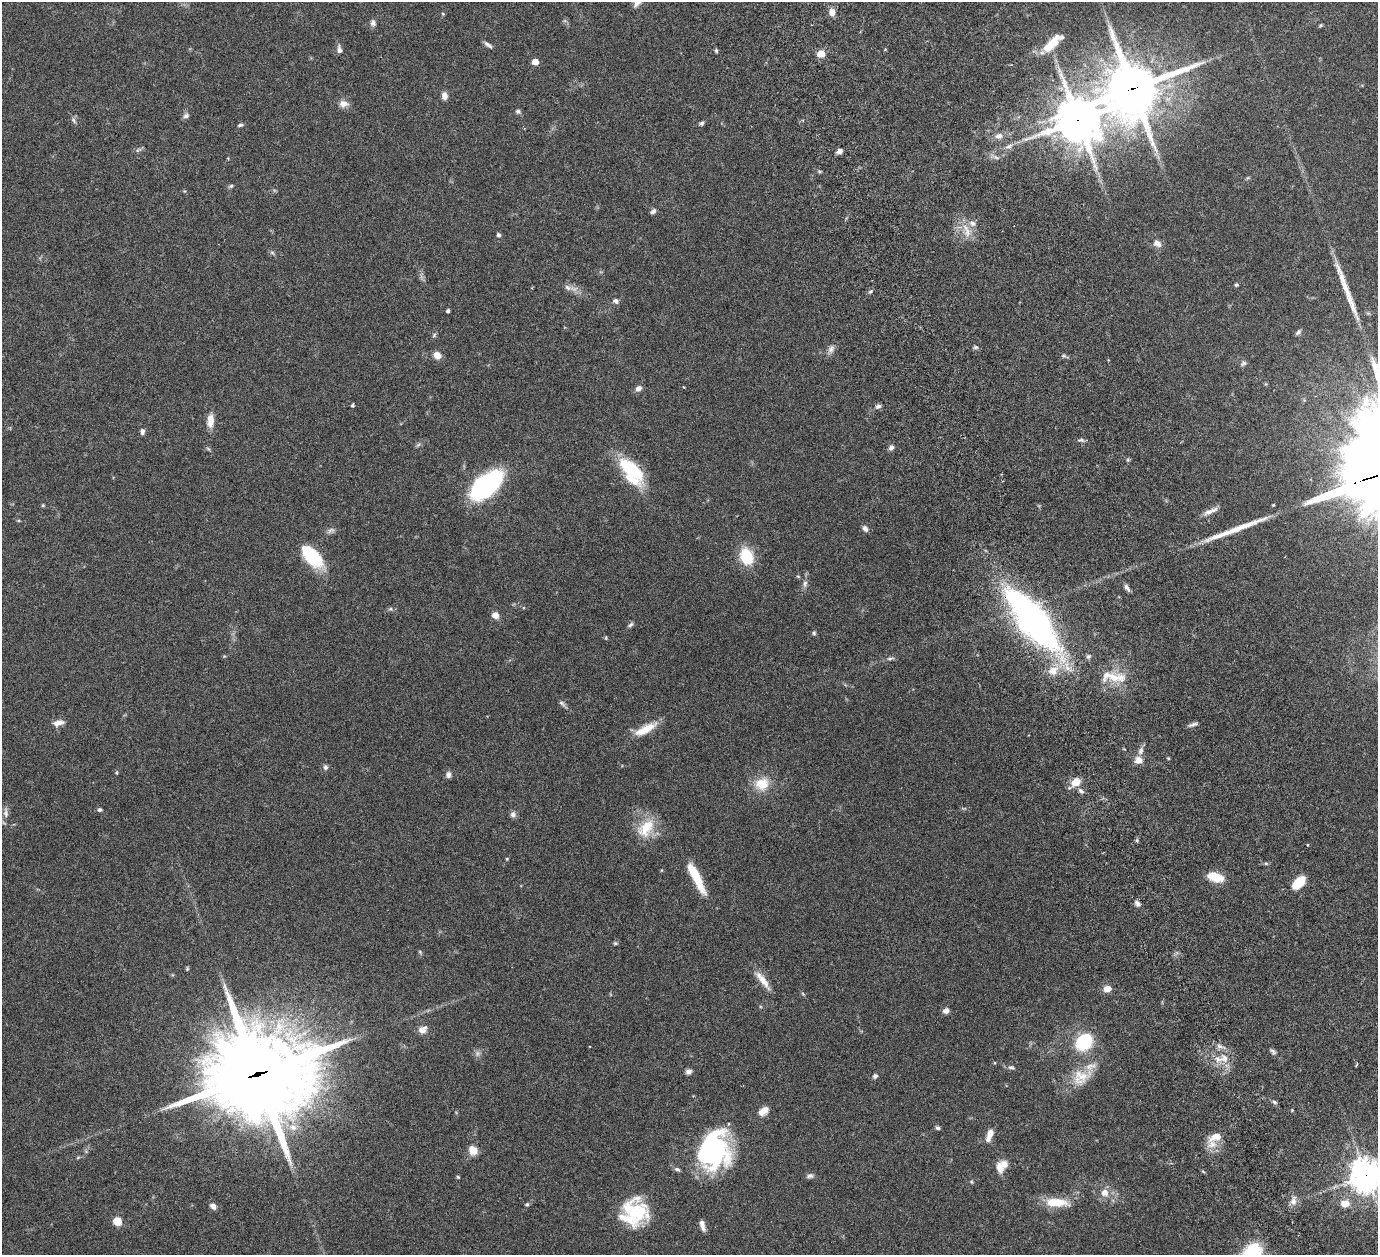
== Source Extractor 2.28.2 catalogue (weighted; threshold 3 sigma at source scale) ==
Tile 6 of 4 x 4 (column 2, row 2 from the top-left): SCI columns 1439-2814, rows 2824-4076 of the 5680 x 5541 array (HDU 1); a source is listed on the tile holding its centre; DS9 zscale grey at full resolution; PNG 1380 x 1257 px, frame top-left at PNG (2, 2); no overlay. Shown black and unused: <1% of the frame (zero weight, under 3 of 6 exposures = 5% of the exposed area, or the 3 px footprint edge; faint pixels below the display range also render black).
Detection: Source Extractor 2.28.2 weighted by HDU 2 'WHT'; one run over the whole footprint, this tile lists its part. Background 0.0534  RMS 0.0027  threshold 0.0112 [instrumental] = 3 sigma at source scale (4.09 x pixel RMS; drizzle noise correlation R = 1.36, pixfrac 0.8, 0.05/0.05 arcsec/px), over >= 5 px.
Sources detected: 154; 2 too faint to see at this stretch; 3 inside a brighter object's white glare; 3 long thin detections or spike segments (spike, bleed or trail) — not listed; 10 inside a brighter listed object's ellipse — not listed separately; the other 136 listed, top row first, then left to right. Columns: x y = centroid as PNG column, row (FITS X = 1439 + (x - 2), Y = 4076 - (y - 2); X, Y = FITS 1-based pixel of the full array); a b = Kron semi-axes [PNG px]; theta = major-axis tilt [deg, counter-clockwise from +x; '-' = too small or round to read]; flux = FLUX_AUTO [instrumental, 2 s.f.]
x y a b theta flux
832 12 9 7 -83 1.6
443 14 5 3 - 0.26
373 23 8 7 - 0.87
1320 25 5 4 - 0.33
1052 44 29 10 39 5.2
488 45 12 4 -37 0.81
339 50 10 6 -77 1
716 51 6 4 -71 0.36
821 54 8 7 - 2.4
535 62 5 4 - 3.3
1059 70 7 4 -72 0.69
1133 88 19 18 - 1300
444 96 8 6 -86 1.5
343 104 12 9 0 1.8
518 111 7 6 - 0.56
186 116 8 7 - 0.77
73 120 8 5 -62 0.59
1078 120 15 15 - 820
702 123 6 5 - 0.48
240 125 7 4 10 0.47
999 136 10 8 16 1.6
138 150 9 4 35 0.52
839 151 6 5 - 1.1
819 171 6 4 -18 0.31
231 186 7 5 20 0.44
653 211 7 5 34 0.7
967 232 15 7 -90 2.2
498 235 6 5 - 0.58
1157 243 12 9 -35 1.4
272 253 7 5 -31 0.47
1236 285 4 4 - 0.44
568 287 12 7 -19 1.3
870 292 6 3 20 0.36
616 301 8 7 - 0.72
448 311 4 3 - 0.7
1298 332 8 4 49 0.55
434 335 6 5 - 0.42
976 347 7 5 1 0.5
831 349 11 7 52 1.1
437 355 8 6 -42 2.4
1064 356 6 4 -18 0.41
1243 363 9 5 31 0.56
684 387 3 3 - 0.21
638 388 8 6 37 1.1
352 405 4 4 - 0.35
878 406 8 6 18 0.68
210 421 18 8 88 2.4
142 431 8 5 85 0.7
1081 440 10 4 -1 0.54
418 445 7 4 44 0.45
891 448 6 5 - 0.83
631 469 43 16 -50 13
486 485 23 12 38 56
43 505 5 3 - 0.25
1209 512 16 7 26 1.6
19 521 5 3 - 0.25
865 529 8 6 -55 0.89
331 530 10 6 28 0.82
746 556 15 11 -71 10
313 557 26 16 -46 11
805 584 10 6 76 0.9
1127 588 9 4 -56 0.92
390 609 6 5 - 0.43
495 615 6 6 - 2.1
1033 620 65 23 -51 100
631 625 8 5 40 0.57
814 633 6 5 - 0.41
606 638 5 4 - 0.29
1088 656 7 6 - 0.58
890 658 12 4 6 0.61
1053 671 14 11 31 3.3
1114 677 27 13 -17 5.9
562 703 11 5 -40 0.65
58 723 14 7 15 1.6
1193 724 13 4 17 0.74
645 729 32 10 28 4.7
1141 751 11 6 74 1.1
1168 758 4 3 - 0.25
1139 760 8 7 - 2.3
325 767 7 6 - 0.65
117 773 5 3 - 0.26
448 775 8 6 89 0.83
1076 782 8 7 - 4
762 784 16 14 18 5.4
1081 791 8 5 -45 0.8
100 810 5 5 - 0.51
6 813 17 6 -87 1.3
513 814 9 7 87 0.91
646 828 29 18 49 7.2
507 859 4 3 - 0.27
696 877 37 8 -63 8.2
1215 877 16 8 -17 5.6
1299 883 15 8 46 5.4
1137 903 8 6 -60 0.86
615 943 6 4 -14 0.37
420 952 6 4 -46 0.32
187 969 6 4 79 0.31
763 980 28 7 -53 2.9
1107 989 7 6 - 2.4
946 1010 7 6 - 1.2
422 1030 11 9 30 1.7
1084 1042 13 11 41 17
1219 1046 10 5 -27 0.98
1273 1051 10 5 -38 0.59
1224 1058 11 10 - 2.2
1011 1067 9 5 3 0.58
688 1072 7 6 - 0.83
258 1074 41 33 8 2900
875 1076 6 5 - 0.6
1081 1077 29 20 28 6.5
1274 1102 7 4 -28 0.51
1292 1110 3 3 - 0.21
763 1111 13 8 39 2.3
293 1127 11 9 -21 2.3
938 1128 6 5 - 0.54
990 1133 12 7 74 1.8
1216 1136 17 9 22 3.1
473 1150 9 8 - 3.1
86 1151 6 4 -1 0.32
716 1152 42 27 69 33
78 1157 6 4 20 0.3
999 1167 15 8 -76 1.9
677 1169 9 5 -27 0.6
1366 1175 10 10 - 420
810 1176 10 6 8 0.73
458 1177 5 4 - 0.28
971 1182 5 4 - 0.29
1105 1193 9 8 - 2.1
1293 1201 13 8 82 1.6
1056 1202 25 9 -2 6.9
1345 1203 9 8 - 2.9
527 1204 5 5 - 0.38
213 1206 8 6 -45 1.2
635 1212 30 26 -61 14
117 1221 7 7 - 3.9
702 1225 12 5 -77 1.3
Overlapping masked pixels (flux is a lower limit): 5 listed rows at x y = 1133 88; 1078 120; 1033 620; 258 1074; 1366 1175
Isophote crosses this tile's border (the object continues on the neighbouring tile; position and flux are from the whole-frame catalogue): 1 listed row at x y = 1366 1175